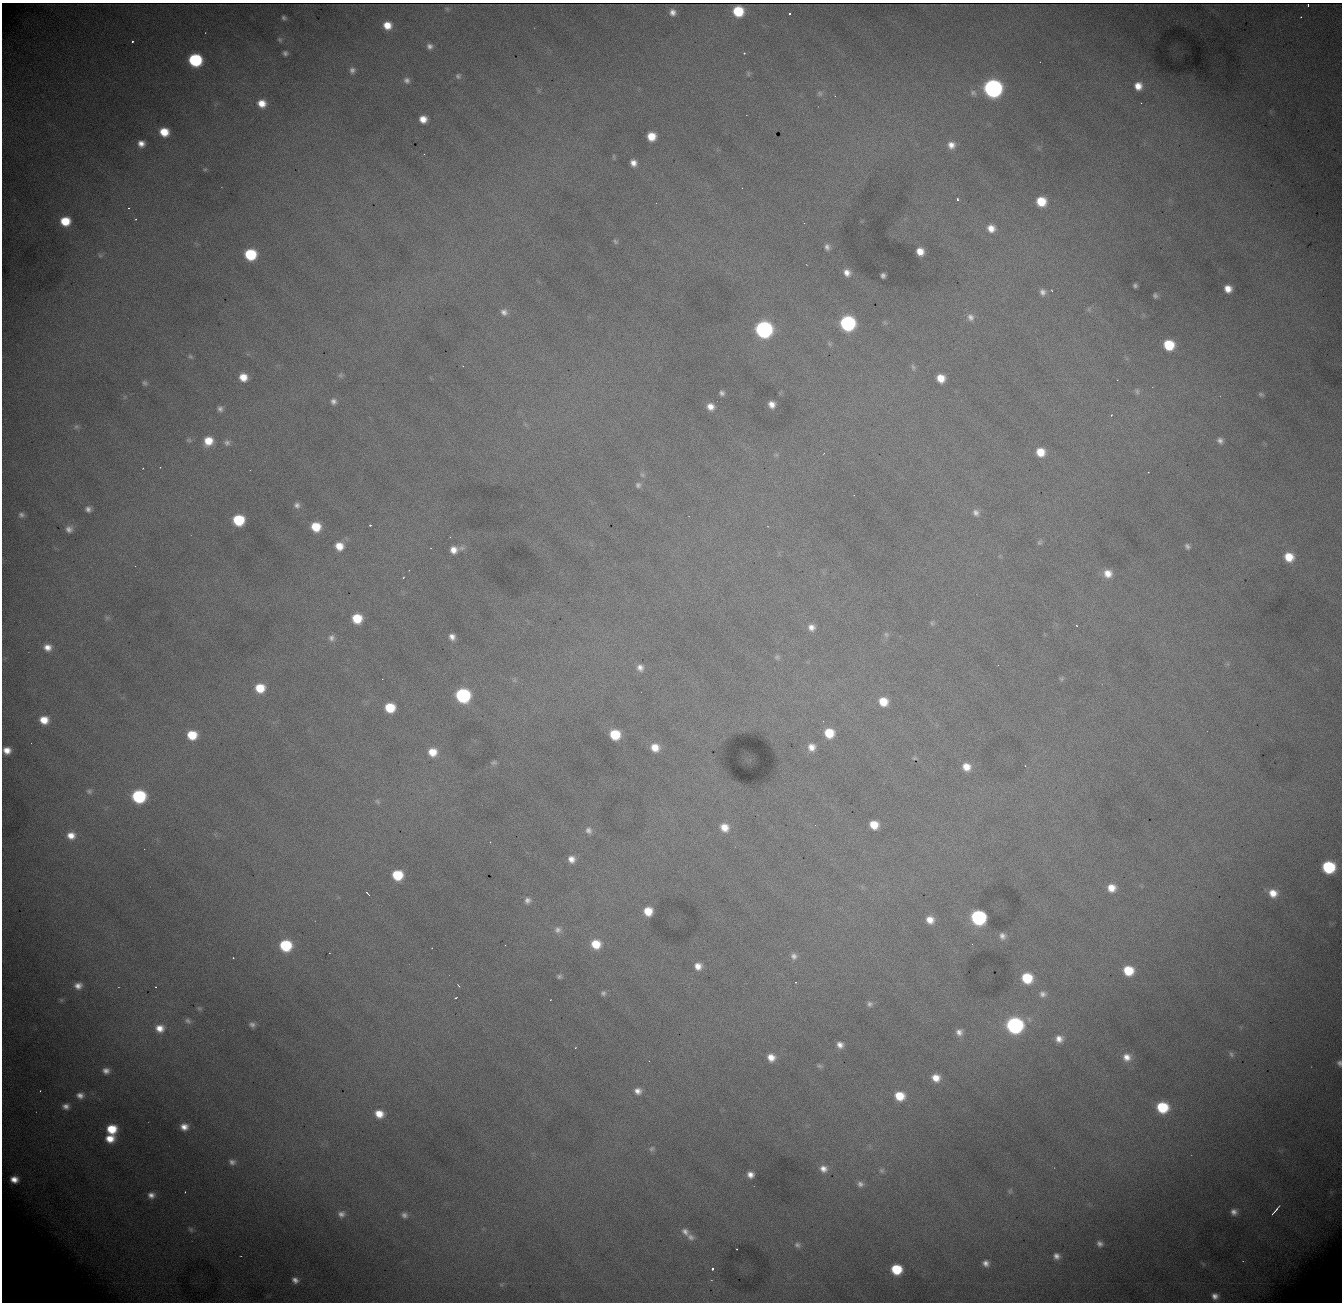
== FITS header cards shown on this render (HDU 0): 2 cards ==
NAXIS1  = 1340
NAXIS2  = 1300

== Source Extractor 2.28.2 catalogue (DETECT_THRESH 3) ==
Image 1340 x 1300 px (HDU 0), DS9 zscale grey, 1 PNG px = 1 image px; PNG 1344 x 1304 px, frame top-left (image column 1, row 1300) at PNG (2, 3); no overlay
Background 2550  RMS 28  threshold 84.8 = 3 sigma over >= 5 px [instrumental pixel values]
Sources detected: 220; all 220 listed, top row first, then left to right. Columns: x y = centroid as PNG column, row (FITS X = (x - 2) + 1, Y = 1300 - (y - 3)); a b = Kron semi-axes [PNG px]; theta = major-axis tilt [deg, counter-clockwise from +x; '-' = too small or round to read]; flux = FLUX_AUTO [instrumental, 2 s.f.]
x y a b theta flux
1308 5 2 2 - 2000
447 9 6 5 - 3100
738 11 8 8 - 79000
673 12 6 5 - 9700
789 13 3 3 - 4500
1301 17 2 2 - 1100
284 18 4 4 - 4100
387 25 7 6 - 26000
280 40 6 5 - 3600
132 42 3 3 - 5500
430 46 7 7 - 7900
285 53 6 5 - 5300
744 53 3 3 - 5000
195 60 9 8 - 210000
352 70 6 6 - 6600
748 74 7 5 -88 3400
458 76 8 7 - 5500
407 80 8 7 - 7600
1138 86 8 7 - 21000
993 88 10 9 - 900000
820 93 7 7 - 5100
973 93 10 8 -36 7700
262 103 9 8 - 26000
423 119 7 7 - 21000
164 132 8 7 - 39000
651 136 7 7 - 34000
141 143 7 7 - 14000
951 145 9 8 - 15000
424 154 2 2 - 1100
614 156 7 3 -81 2200
633 163 6 6 - 13000
205 169 6 4 -6 2600
958 200 3 3 - 8700
1041 201 9 8 - 51000
128 208 3 2 - 2100
135 219 4 2 - 1300
65 221 8 7 - 50000
991 228 10 9 - 21000
615 241 8 5 -45 4100
827 247 9 6 -82 7600
920 251 7 6 - 22000
250 254 8 8 - 110000
100 255 7 5 -30 3000
847 273 8 7 - 14000
883 275 5 4 - 5300
1135 286 4 4 - 4100
1228 289 7 6 - 20000
1051 290 3 2 - 1200
1043 292 8 7 - 8800
1155 295 5 5 - 4700
1089 309 6 4 72 3100
504 312 9 8 - 11000
970 317 11 9 -66 11000
847 323 9 9 - 360000
885 323 6 4 -19 2600
764 329 9 9 - 630000
829 344 7 5 -68 3800
1169 345 8 8 - 76000
190 356 7 5 -32 3600
463 366 3 2 - 1100
913 367 9 6 -70 4800
340 375 8 6 71 4200
243 377 8 7 - 26000
941 378 7 7 - 28000
145 383 8 6 -46 5200
1137 391 9 5 -88 4700
722 393 5 5 - 5500
1261 394 7 5 -24 4000
333 401 7 7 - 7600
772 404 6 6 - 14000
710 407 8 7 - 16000
220 409 7 6 - 6600
1111 415 4 3 - 1700
76 427 8 6 40 4700
189 440 8 5 -15 3600
208 441 9 9 - 35000
1220 441 8 7 - 7900
227 443 8 8 - 6800
1040 452 9 8 - 34000
776 455 7 4 18 2900
160 467 2 2 - 1300
143 468 2 2 - 1100
1148 472 3 2 - 3000
642 475 8 6 -48 5300
638 485 9 8 - 7100
297 505 8 7 - 7800
88 509 6 6 - 7200
976 513 9 8 - 9100
21 515 8 7 - 6600
238 520 8 8 - 97000
370 525 3 3 - 3100
316 527 8 8 - 49000
69 529 8 8 - 10000
450 537 2 2 - 1300
1040 542 7 6 - 3900
339 546 9 8 - 27000
1187 546 7 6 - 5800
462 548 11 6 6 6900
454 550 8 8 - 17000
1289 557 10 9 - 39000
409 570 2 2 - 1000
1108 573 10 9 - 23000
403 578 3 2 - 1300
107 618 7 6 - 4100
357 618 8 8 - 55000
932 623 8 5 76 4000
1076 625 3 2 - 2200
811 627 9 8 - 13000
886 634 8 6 -58 4900
452 637 7 6 - 11000
331 638 8 8 - 7700
47 647 9 8 - 17000
777 657 8 7 - 4800
640 668 9 8 - 11000
1062 679 7 6 - 3500
514 680 6 6 - 4200
260 688 9 8 - 47000
463 695 9 9 - 290000
883 702 9 9 - 37000
390 708 8 7 - 58000
44 720 9 8 - 31000
829 733 9 9 - 50000
192 735 9 8 - 53000
615 735 8 8 - 65000
655 747 9 8 - 25000
811 747 10 9 - 17000
7 750 7 6 - 19000
432 752 9 9 - 31000
914 758 5 4 - 1700
494 763 9 6 12 4700
1025 766 3 2 - 4400
966 767 9 8 - 24000
89 791 8 7 - 5300
139 796 9 8 - 210000
377 801 9 6 -46 5100
874 825 8 7 - 34000
724 827 10 9 - 26000
588 830 9 8 - 8900
71 835 10 9 - 22000
571 859 8 7 - 15000
1328 867 9 8 - 150000
397 875 9 8 - 74000
1111 888 9 9 - 25000
1273 893 10 9 - 24000
368 894 5 2 - 2900
527 900 8 7 - 8400
648 911 7 7 - 36000
978 917 9 9 - 360000
930 920 8 7 - 19000
558 930 10 9 - 10000
1002 936 9 8 - 11000
596 944 9 9 - 43000
286 945 9 9 - 120000
505 945 2 2 - 2200
794 956 8 7 - 8200
233 958 3 3 - 3900
698 966 8 8 - 17000
1128 971 9 9 - 57000
559 976 6 5 - 4200
1027 978 9 8 - 74000
458 985 4 3 - 3000
78 986 8 7 - 13000
156 987 2 2 - 1600
603 993 7 6 - 5000
1042 994 9 8 - 8300
456 998 3 2 - 2500
61 1000 6 5 - 3100
550 1000 2 2 - 1100
870 1004 8 7 - 6600
199 1008 7 5 -30 3500
188 1021 9 6 -42 5700
252 1024 7 5 -13 6500
1015 1025 10 9 - 530000
160 1028 10 9 - 21000
959 1032 8 7 - 10000
1059 1039 8 8 - 15000
840 1045 8 7 - 12000
1231 1054 9 6 -62 4800
771 1057 8 8 - 20000
1127 1057 11 10 - 20000
1339 1063 7 5 -80 6100
819 1066 9 5 -13 4100
106 1071 10 8 -6 14000
936 1078 8 7 - 22000
40 1091 2 2 - 1400
638 1091 8 7 - 12000
80 1095 12 10 -3 17000
900 1096 9 8 - 44000
66 1106 11 9 5 13000
1162 1107 9 8 - 95000
379 1114 9 8 - 28000
184 1127 9 7 0 18000
112 1129 9 9 - 54000
110 1139 10 8 -3 30000
652 1149 8 7 - 5000
232 1162 9 7 -14 7900
823 1169 9 8 - 14000
882 1170 7 7 - 4700
750 1175 6 6 - 12000
14 1179 7 6 - 16000
860 1184 9 8 - 9100
1010 1191 6 6 - 3400
185 1192 2 2 - 1000
151 1195 9 8 - 13000
1275 1210 11 2 49 6800
1234 1212 8 8 - 11000
341 1214 9 8 - 9500
404 1215 8 6 -21 7100
191 1229 8 6 -46 5300
685 1231 11 8 -50 11000
691 1237 12 8 -39 10000
1100 1244 7 6 - 7900
797 1245 9 8 - 7300
737 1249 2 2 - 5400
1056 1256 8 8 - 11000
986 1263 7 7 - 10000
712 1269 3 3 - 6700
896 1269 8 8 - 73000
295 1280 9 8 - 11000
1215 1296 6 6 - 10000
At the frame edge (FLAGS 8, measured only in part): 1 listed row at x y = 1339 1063